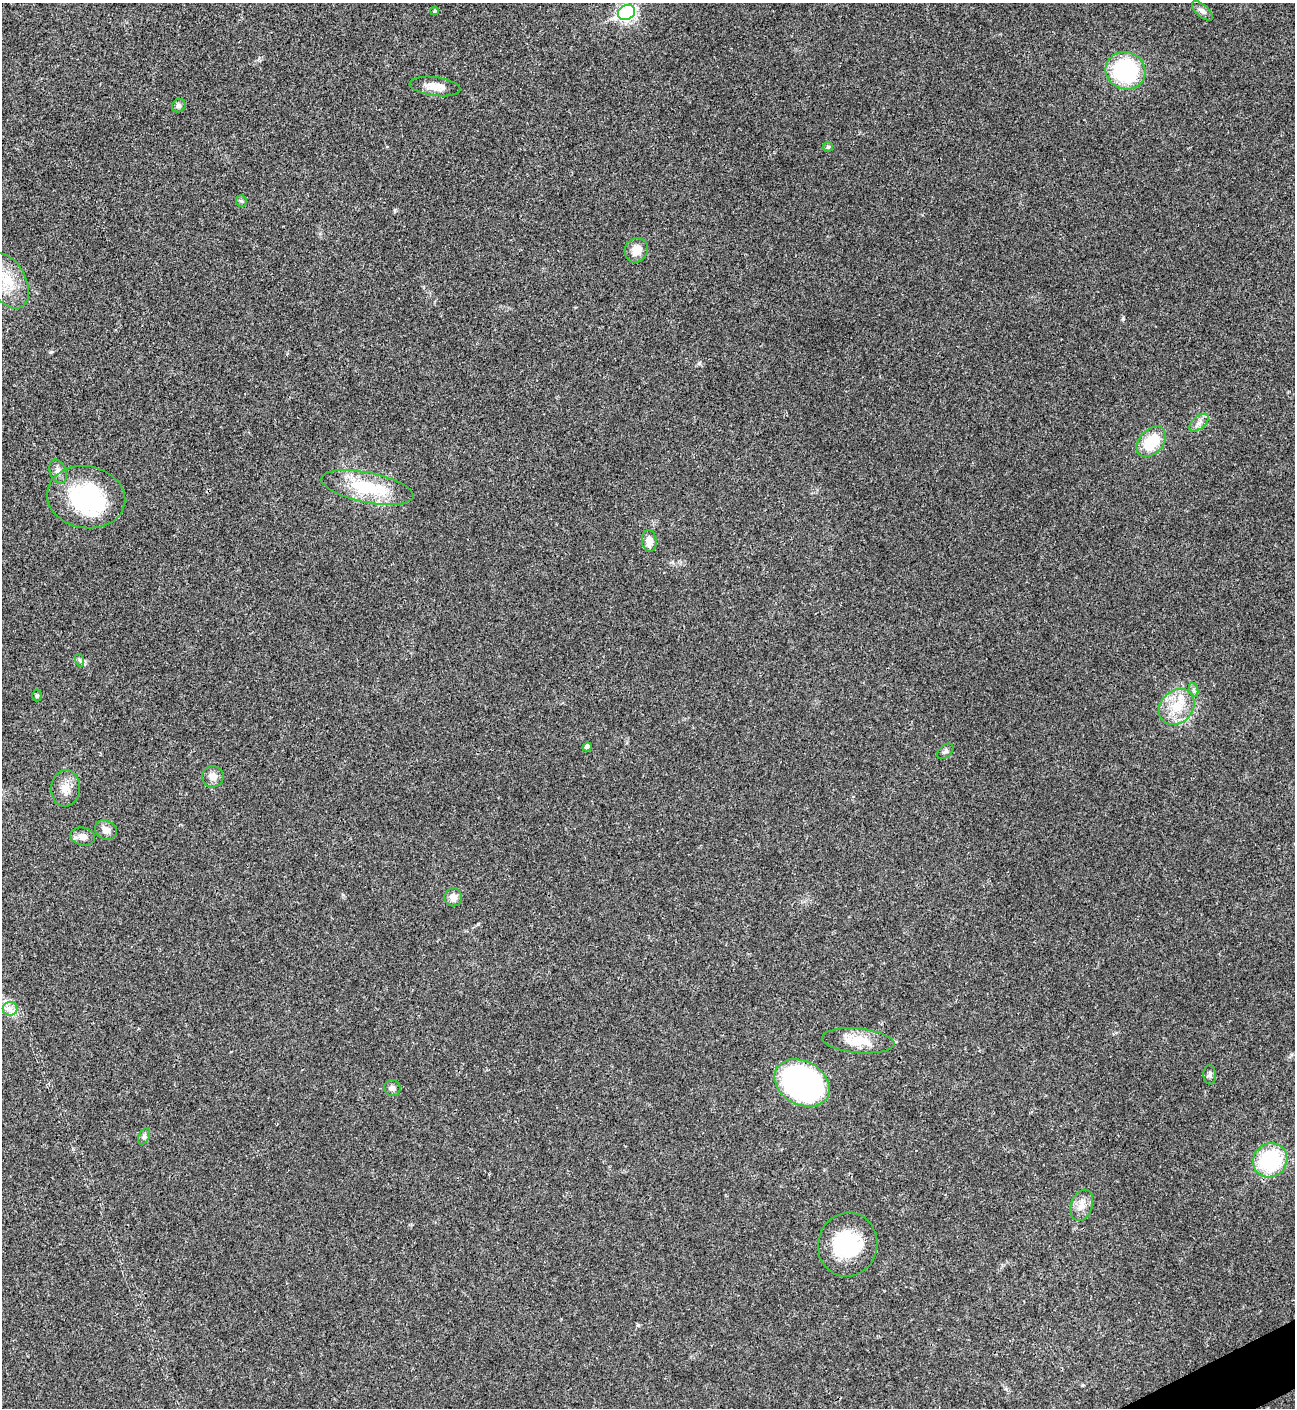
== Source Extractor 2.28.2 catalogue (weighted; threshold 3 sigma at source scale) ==
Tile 6 of 4 x 4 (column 2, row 2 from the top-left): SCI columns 1582-2874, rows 2813-4218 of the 5617 x 5629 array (HDU 1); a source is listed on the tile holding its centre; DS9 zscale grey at full resolution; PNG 1297 x 1410 px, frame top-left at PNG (2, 3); each listed source drawn as its Kron ellipse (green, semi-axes under 4 px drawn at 4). Shown black and unused: <1% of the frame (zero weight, under 3 of 4 exposures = <1% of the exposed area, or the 3 px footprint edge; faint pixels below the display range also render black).
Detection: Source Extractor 2.28.2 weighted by HDU 2 'WHT'; one run over the whole footprint, this tile lists its part. Background 0.0203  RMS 0.004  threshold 0.0181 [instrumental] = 3 sigma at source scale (4.5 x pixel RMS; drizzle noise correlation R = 1.50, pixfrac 1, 0.05/0.05 arcsec/px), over >= 5 px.
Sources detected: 40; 3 inside a brighter object's white glare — neither listed nor drawn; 1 inside a brighter listed object's ellipse — not listed separately; the other 36 listed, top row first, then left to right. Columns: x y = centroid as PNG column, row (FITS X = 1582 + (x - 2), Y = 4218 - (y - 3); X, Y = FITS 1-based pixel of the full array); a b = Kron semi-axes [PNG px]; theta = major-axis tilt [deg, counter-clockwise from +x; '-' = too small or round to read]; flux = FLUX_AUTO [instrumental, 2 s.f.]
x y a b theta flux
434 11 4 3 - 0.58
1202 11 13 6 -41 1.6
626 12 9 7 26 99
1125 71 20 18 -21 39
435 87 25 9 -7 4.8
179 106 7 6 - 1.1
828 147 5 5 - 0.78
241 201 6 5 - 0.71
636 250 12 11 - 4.8
8 281 30 18 -62 12
1199 423 12 6 39 2
1151 442 17 12 47 14
58 472 12 8 -69 2
367 487 47 15 -12 23
86 497 39 31 -10 42
649 541 11 7 -83 3.5
79 660 6 4 -71 0.69
1194 690 7 4 -72 0.87
37 696 6 4 -89 0.56
1177 707 20 16 47 9.9
587 747 4 4 - 1.7
945 751 9 6 42 1.1
213 777 11 10 - 2.9
66 788 18 14 85 4.7
106 830 11 9 -30 2.5
83 836 12 9 -12 2.8
453 897 9 9 - 2.9
10 1009 7 7 - 2
858 1041 36 12 -5 9.6
1210 1075 10 6 -88 1.1
802 1083 29 21 -29 100
392 1088 8 8 - 1.6
144 1136 8 5 63 0.97
1270 1160 18 16 41 31
1082 1205 16 10 72 3.8
848 1245 32 29 76 23
Unlisted compact peaks at least as high as the median listed source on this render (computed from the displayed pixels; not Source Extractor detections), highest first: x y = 1123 319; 699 363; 343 895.